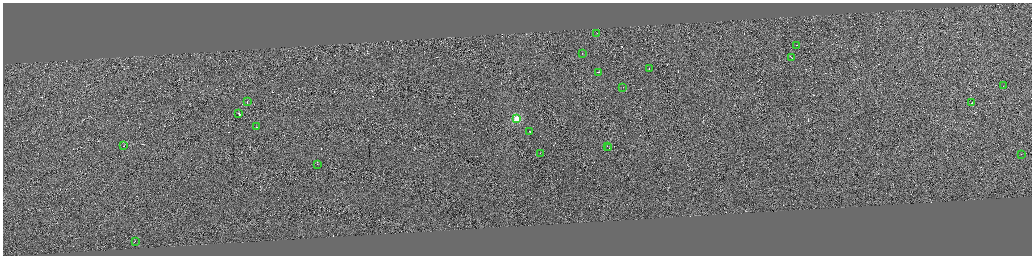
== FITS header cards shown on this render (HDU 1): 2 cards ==
NAXIS1  =                 4117
NAXIS2  =                 1015

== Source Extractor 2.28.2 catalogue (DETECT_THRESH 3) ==
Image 4117 x 1015 px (HDU 1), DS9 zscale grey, zoomed out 1/4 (1 PNG px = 4 x 4 image px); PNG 1034 x 258 px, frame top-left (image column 1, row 1013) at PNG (3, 3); each listed source drawn as its Kron ellipse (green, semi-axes under 4 px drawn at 4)
Background 0.0437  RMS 2.9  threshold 8.72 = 3 sigma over >= 5 px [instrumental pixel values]
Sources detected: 435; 414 cannot appear on this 1/4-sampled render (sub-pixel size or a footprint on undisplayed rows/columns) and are neither listed nor drawn; the other 21 listed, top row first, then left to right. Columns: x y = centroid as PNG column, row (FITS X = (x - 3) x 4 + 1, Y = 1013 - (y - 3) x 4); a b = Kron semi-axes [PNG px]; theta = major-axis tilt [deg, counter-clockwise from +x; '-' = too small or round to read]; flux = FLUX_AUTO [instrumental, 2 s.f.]
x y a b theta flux
597 34 3 1 - 11000
797 45 2 1 - 5700
583 54 2 1 - 6200
792 58 4 1 - 15000
650 69 2 1 - 9800
599 72 2 1 - 9000
1004 86 2 1 - 4600
623 88 2 1 - 7200
248 102 2 1 - 13000
972 103 2 1 - 12000
239 114 3 1 - 100000
517 119 2 2 - 99000
257 127 2 1 - 6200
530 132 2 1 - 7600
124 146 2 1 - 5500
608 147 2 1 - 13000
609 148 2 1 - 8100
541 154 2 1 - 10000
1022 154 2 1 - 6700
318 164 2 1 - 6700
136 242 2 1 - 8400
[414 sub-pixel or undisplayed-footprint detections neither listed nor drawn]